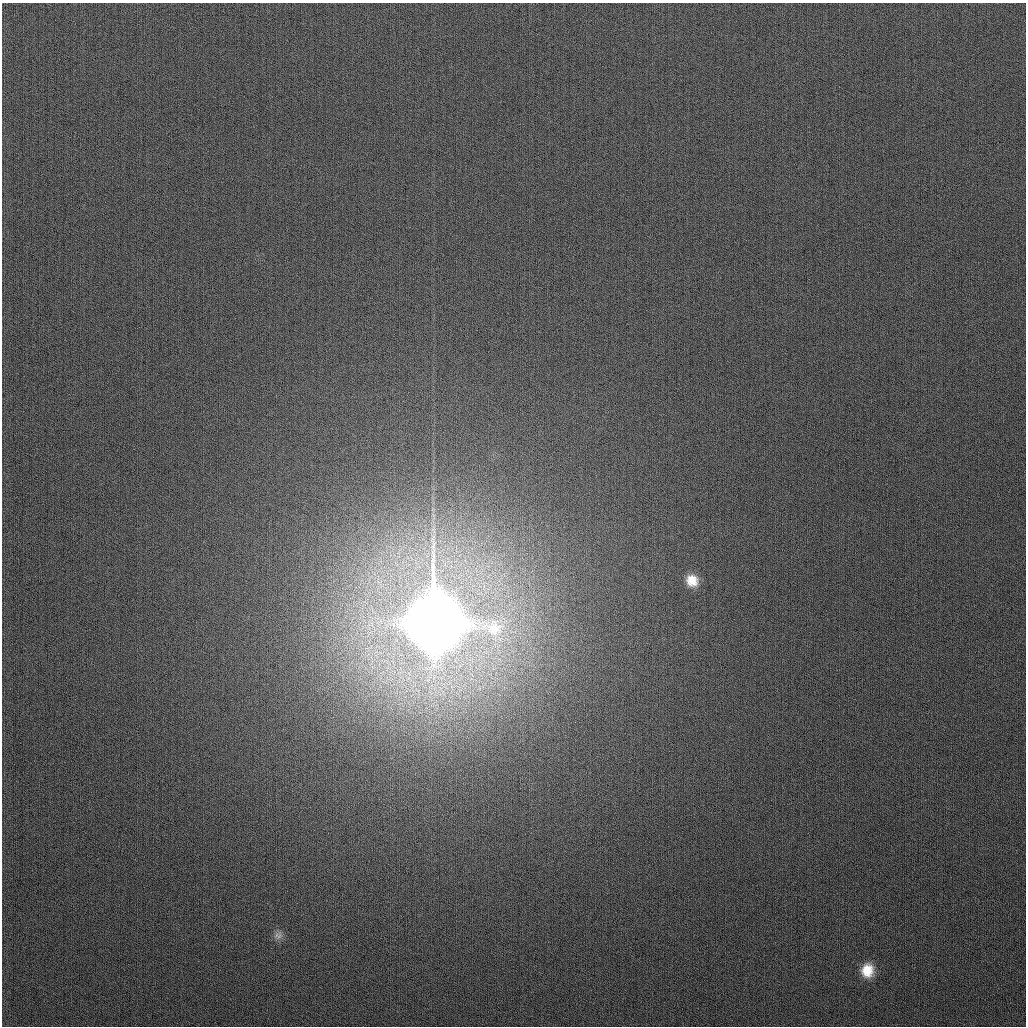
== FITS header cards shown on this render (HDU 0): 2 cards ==
NAXIS1  =                 1024
NAXIS2  =                 1024

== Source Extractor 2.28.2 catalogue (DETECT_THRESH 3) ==
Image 1024 x 1024 px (HDU 0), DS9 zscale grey, 1 PNG px = 1 image px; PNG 1028 x 1028 px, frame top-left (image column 1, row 1024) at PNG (2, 3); no overlay
Background 272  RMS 11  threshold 33.4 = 3 sigma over >= 5 px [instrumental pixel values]
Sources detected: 6; all 6 listed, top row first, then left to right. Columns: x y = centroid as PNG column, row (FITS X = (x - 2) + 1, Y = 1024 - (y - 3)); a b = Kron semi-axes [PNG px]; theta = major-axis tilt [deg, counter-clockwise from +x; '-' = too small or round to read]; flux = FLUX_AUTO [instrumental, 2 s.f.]
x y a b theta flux
433 545 13 4 67 2.9e+03
692 580 14 13 - 1.3e+04
434 623 21 20 - 1.1e+07
494 628 26 26 - 3.6e+04
278 936 12 10 -11 4.2e+03
867 970 15 13 84 1.6e+04